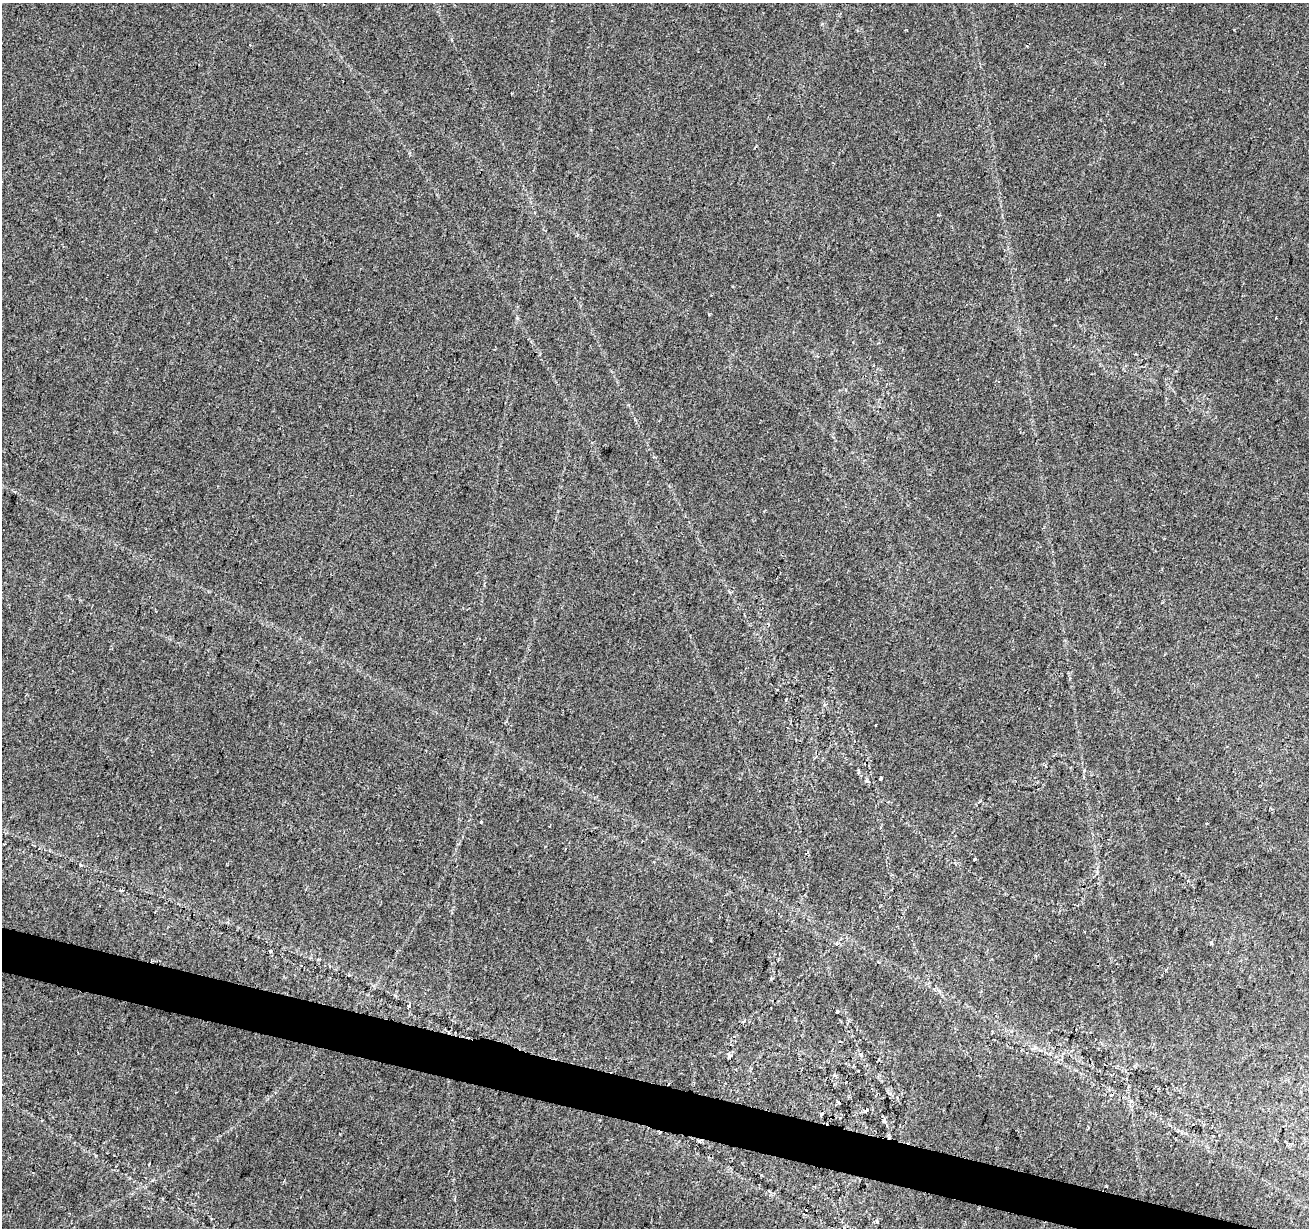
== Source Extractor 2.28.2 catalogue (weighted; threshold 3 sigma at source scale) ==
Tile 6 of 4 x 4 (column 2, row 2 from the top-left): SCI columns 1316-2622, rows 2741-3966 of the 5255 x 5425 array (HDU 1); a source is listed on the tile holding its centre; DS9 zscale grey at full resolution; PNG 1311 x 1230 px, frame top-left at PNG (2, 3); no overlay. Shown black and unused: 3% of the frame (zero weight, under 2 of 3 exposures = <1% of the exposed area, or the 3 px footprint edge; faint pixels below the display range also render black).
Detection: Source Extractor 2.28.2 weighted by HDU 2 'WHT'; one run over the whole footprint, this tile lists its part. Background 0.0227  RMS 0.0036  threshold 0.0163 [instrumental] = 3 sigma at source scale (4.5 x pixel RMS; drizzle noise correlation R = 1.50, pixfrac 1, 0.0396/0.0396 arcsec/px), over >= 5 px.
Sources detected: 24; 6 cosmic-ray / hot-pixel residue — not listed; the other 18 listed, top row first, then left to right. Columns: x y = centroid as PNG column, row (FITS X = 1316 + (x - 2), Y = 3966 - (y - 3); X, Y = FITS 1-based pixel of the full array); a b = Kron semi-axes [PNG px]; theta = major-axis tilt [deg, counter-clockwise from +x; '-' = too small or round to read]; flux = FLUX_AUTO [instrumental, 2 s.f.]
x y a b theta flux
1276 318 3 2 - 0.57
875 725 3 2 - 0.42
881 778 4 3 - 1.4
481 822 3 2 - 0.56
975 859 4 3 - 1.2
1211 943 4 3 - 0.97
271 951 4 4 - 0.43
408 1006 4 3 - 2.2
837 1012 3 3 - 0.83
730 1055 8 4 -10 0.94
836 1076 4 3 - 1.2
866 1110 4 4 - 1.3
822 1113 4 3 - 2.2
884 1121 6 5 - 0.67
1088 1128 3 3 - 0.59
1213 1135 3 2 - 0.5
149 1164 3 2 - 0.34
1106 1186 3 2 - 0.32
Overlapping masked pixels (flux is a lower limit): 1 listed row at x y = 866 1110
Unlisted compact peaks at least as high as the median listed source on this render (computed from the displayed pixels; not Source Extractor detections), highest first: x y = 867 780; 709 314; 517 318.